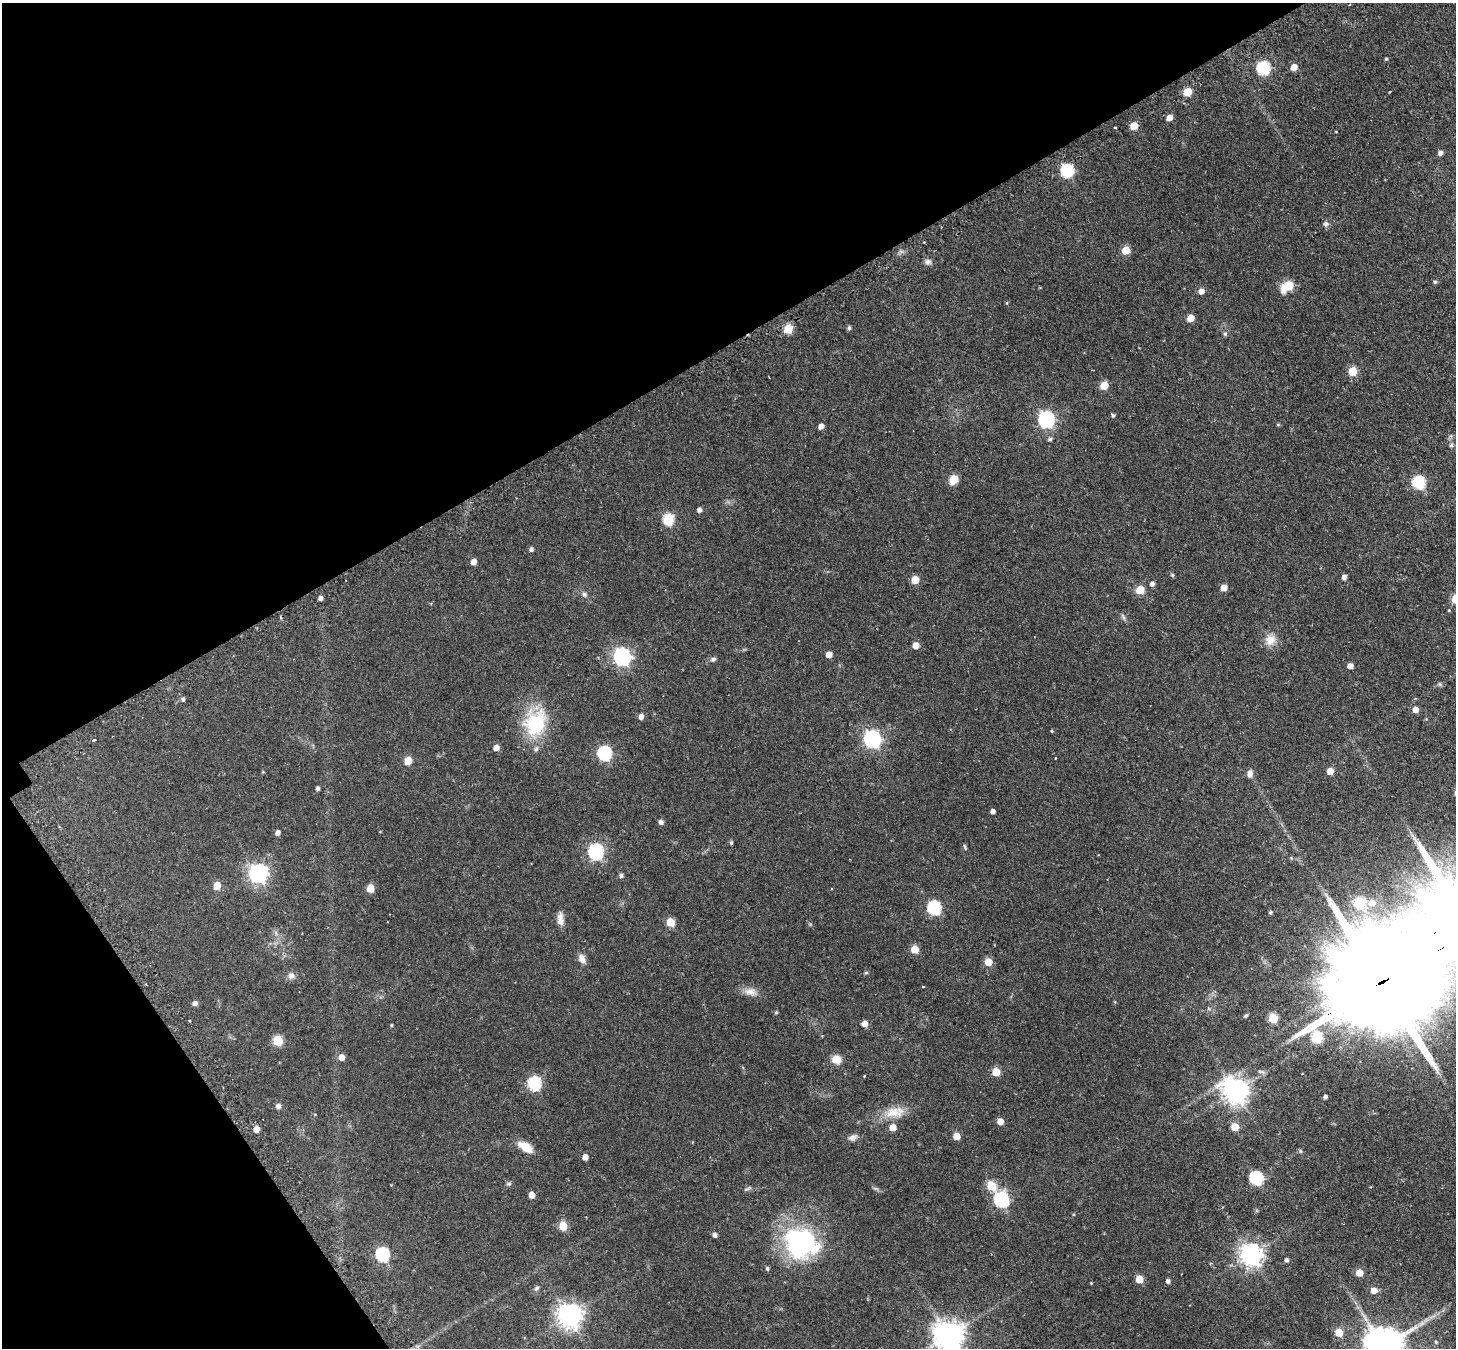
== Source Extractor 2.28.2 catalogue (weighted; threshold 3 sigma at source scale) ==
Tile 5 of 4 x 4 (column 1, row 2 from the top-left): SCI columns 47-1500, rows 3020-4365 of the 5908 x 5899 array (HDU 1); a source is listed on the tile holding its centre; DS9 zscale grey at full resolution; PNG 1458 x 1350 px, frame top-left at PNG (2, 3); no overlay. Shown black and unused: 31% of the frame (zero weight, under 2 of 3 exposures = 4% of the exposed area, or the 3 px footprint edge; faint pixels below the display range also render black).
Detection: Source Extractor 2.28.2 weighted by HDU 2 'WHT'; one run over the whole footprint, this tile lists its part. Background 0.19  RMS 0.0077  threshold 0.0346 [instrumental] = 3 sigma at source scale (4.5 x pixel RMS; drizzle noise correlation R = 1.50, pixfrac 1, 0.05/0.05 arcsec/px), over >= 5 px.
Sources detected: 141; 1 inside a brighter object's white glare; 3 cosmic-ray / hot-pixel residue — not listed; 1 inside a brighter listed object's ellipse — not listed separately; the other 136 listed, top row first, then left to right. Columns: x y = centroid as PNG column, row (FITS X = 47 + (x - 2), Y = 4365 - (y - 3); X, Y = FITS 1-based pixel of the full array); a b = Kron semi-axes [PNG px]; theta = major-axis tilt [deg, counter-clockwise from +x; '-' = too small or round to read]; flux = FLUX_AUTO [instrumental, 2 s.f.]
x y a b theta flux
1386 59 4 4 - 0.96
1294 67 5 5 - 8.1
1263 68 7 6 - 80
1187 92 5 5 - 23
1169 118 5 4 - 5.9
1134 126 5 5 - 15
1115 127 3 2 - 0.8
1440 153 5 4 - 2.7
1067 171 6 6 - 93
1326 224 8 7 - 2
1126 250 5 5 - 16
928 262 9 8 - 2.5
1435 282 5 4 - 1.3
1288 286 9 6 35 30
1201 291 5 5 - 4.6
1190 318 5 5 - 11
849 328 5 5 - 1.5
788 329 6 5 - 26
1225 334 5 5 - 1.2
1353 371 5 5 - 20
1104 385 5 5 - 16
1113 415 4 4 - 1.4
1046 420 7 7 - 190
1278 424 5 3 - 0.78
821 426 5 4 - 4.5
1050 439 6 4 14 1.4
1451 445 6 5 - 1.3
953 479 8 7 - 11
1419 482 6 6 - 77
700 510 5 5 - 2.4
668 520 6 6 - 52
531 549 5 4 - 2
474 562 5 5 - 5.1
1172 575 5 4 - 0.99
1344 577 5 5 - 3
915 580 5 5 - 15
1152 584 5 5 - 2.5
1224 588 5 5 - 7.8
1140 590 5 5 - 19
584 594 8 6 -44 1.9
320 598 5 4 - 2.4
1123 617 11 4 -65 1.5
1270 640 15 13 45 8.4
916 645 5 5 - 6.5
829 655 5 5 - 6.4
622 657 7 7 - 240
713 659 8 6 19 1.8
1350 666 5 4 - 5.2
183 699 5 5 - 1.3
1415 709 5 5 - 5.7
641 717 5 5 - 3.7
535 723 37 28 70 43
1052 731 4 3 - 0.72
872 739 7 7 - 230
94 740 3 3 - 5.5
496 748 5 5 - 5.1
605 753 7 6 - 110
1055 758 3 2 - 0.62
408 761 5 5 - 14
1330 771 5 5 - 8.6
1250 774 10 6 85 3.4
318 789 4 4 - 2.1
993 811 4 4 - 2.7
661 822 5 5 - 2.5
278 833 5 4 - 3.1
731 843 5 4 - 1.2
965 847 9 3 -66 0.9
596 852 7 6 - 160
258 874 8 7 - 300
621 876 5 5 - 1.8
217 886 5 5 - 13
370 888 5 5 - 15
1359 903 6 6 - 42
1372 903 7 6 - 6.5
934 908 7 6 - 100
1270 913 4 4 - 1.1
560 919 17 8 -90 5
670 922 5 5 - 17
1377 940 27 14 -15 580
915 949 5 5 - 14
582 959 12 8 -66 4.7
988 962 5 5 - 13
866 972 5 4 - 1.1
291 976 9 9 - 3.2
1385 980 87 19 30 33000
750 992 17 10 -13 6.3
195 1003 5 5 - 2.8
776 1012 4 4 - 1.1
1246 1016 5 4 - 1.2
1273 1018 5 5 - 30
864 1024 5 5 - 5.8
391 1025 4 3 - 0.78
278 1041 6 5 - 30
341 1057 5 5 - 5.4
836 1059 10 9 - 8.6
996 1072 5 5 - 19
535 1083 7 6 - 83
1235 1091 9 8 - 720
1325 1097 4 4 - 1.8
278 1106 7 6 - 2.4
894 1112 29 14 9 14
1000 1121 5 5 - 7
893 1127 5 5 - 8.6
1235 1127 5 5 - 16
256 1129 5 5 - 5.9
957 1136 5 5 - 10
853 1138 10 7 15 3.7
525 1147 18 9 -31 11
585 1157 5 4 - 5.1
1256 1178 6 6 - 93
509 1184 7 5 2 1.3
992 1186 6 5 - 26
876 1188 9 4 -19 1.4
748 1189 11 4 20 1.6
532 1195 5 4 - 6.1
1001 1200 7 6 - 120
1074 1214 4 3 - 0.67
563 1226 5 5 - 21
715 1235 4 4 - 2.6
801 1243 39 36 -20 95
382 1255 7 6 - 93
1251 1255 8 7 - 520
1287 1260 5 4 - 1.9
767 1268 5 4 - 1.3
1359 1273 5 5 - 13
1139 1279 5 5 - 14
1168 1281 4 4 - 2.4
1091 1283 3 3 - 0.52
536 1288 7 5 41 1.6
1374 1291 6 5 - 6.9
569 1316 8 8 - 660
1426 1320 9 5 45 2.4
1339 1332 6 5 - 15
949 1336 9 9 - 1100
1436 1342 5 5 - 1.2
1383 1348 12 11 - 2300
Overlapping masked pixels (flux is a lower limit): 1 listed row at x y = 1385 980
Isophote crosses this tile's border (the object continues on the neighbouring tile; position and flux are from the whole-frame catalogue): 3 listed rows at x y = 1385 980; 949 1336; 1383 1348